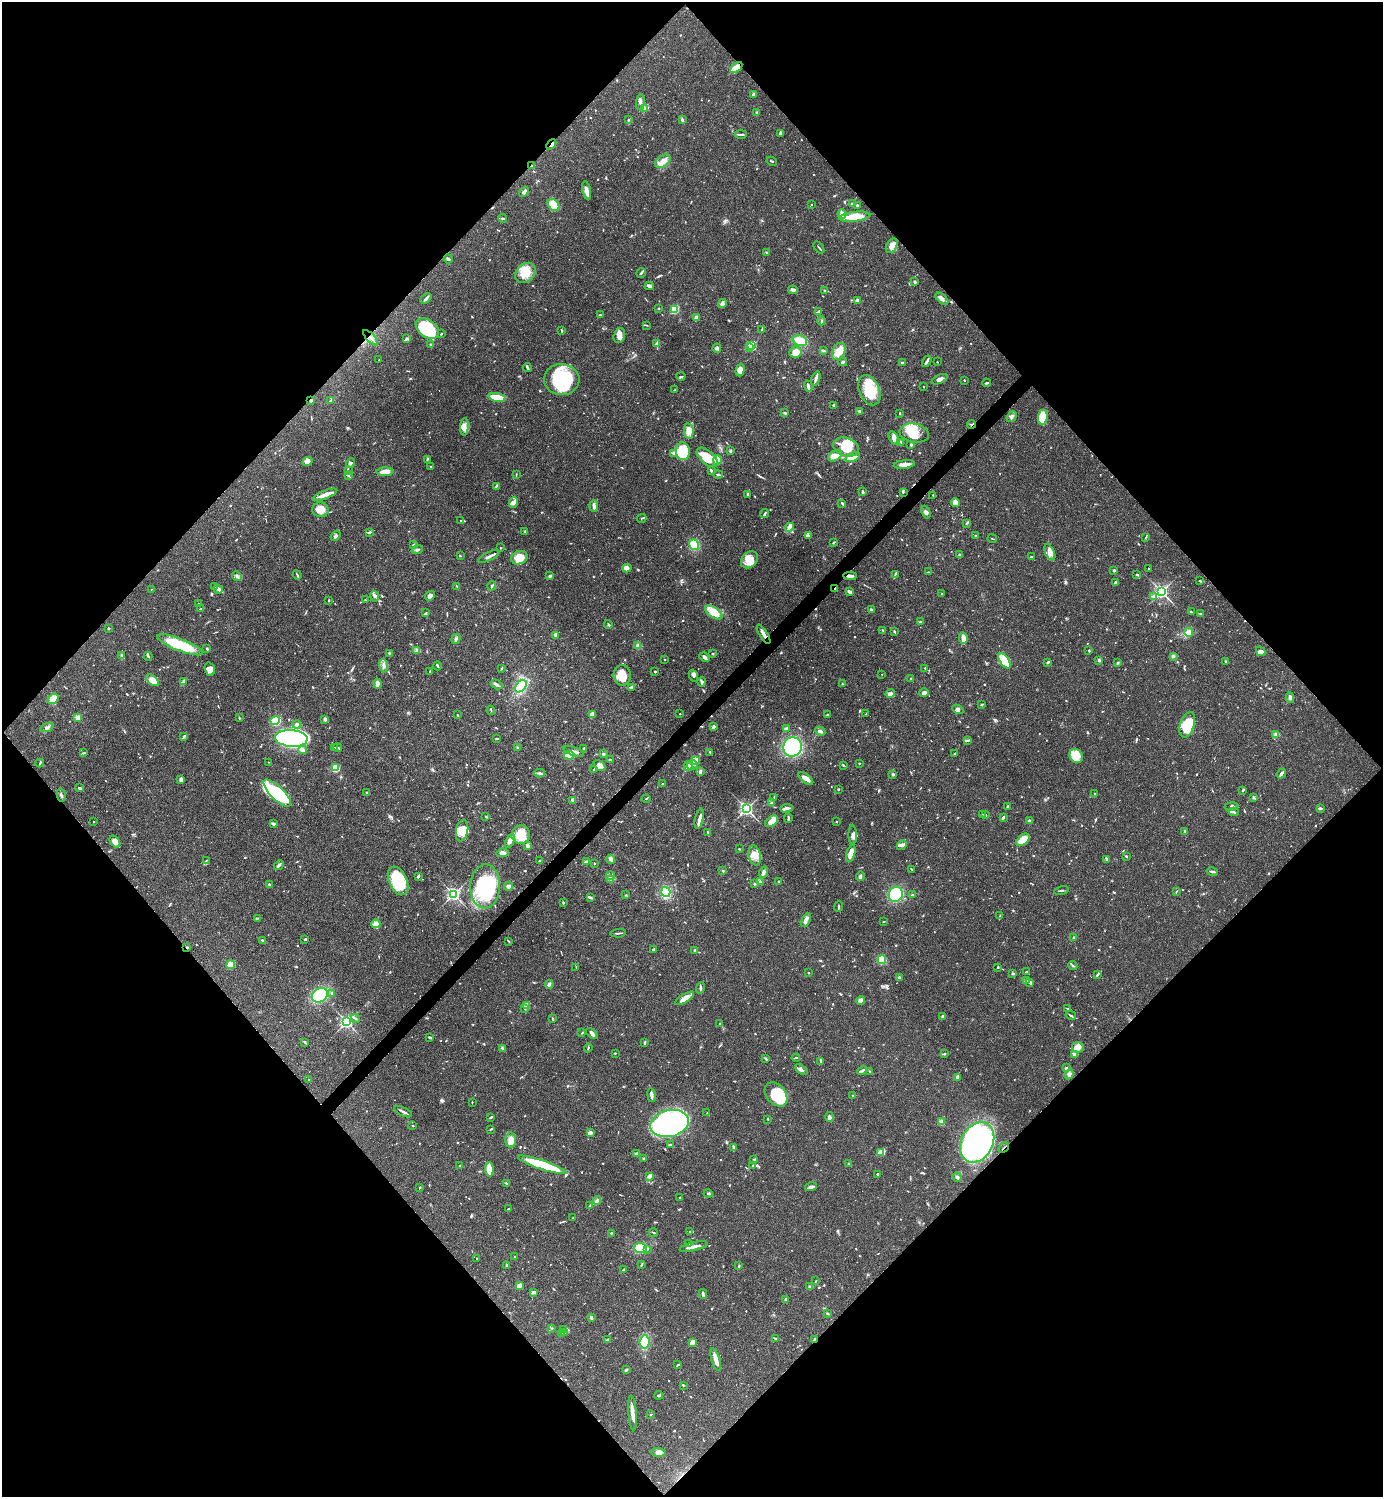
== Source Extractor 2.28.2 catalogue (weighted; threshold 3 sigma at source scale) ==
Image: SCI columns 300-5822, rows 1-5977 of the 5980 x 5981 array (HDU 1 of 3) = the unmasked area's bounding box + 8 px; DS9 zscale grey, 4 x 4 block average (1 PNG px = mean of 4 x 4 image px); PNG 1385 x 1499 px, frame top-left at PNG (2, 2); each listed source drawn as its Kron ellipse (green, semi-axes under 4 px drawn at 4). Shown black and unused: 51% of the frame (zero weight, under 3 of 4 exposures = <1% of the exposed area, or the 3 px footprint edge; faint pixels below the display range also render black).
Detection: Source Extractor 2.28.2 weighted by HDU 2 'WHT'. Background 0.0381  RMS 0.0026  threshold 0.0118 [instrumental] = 3 sigma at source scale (4.5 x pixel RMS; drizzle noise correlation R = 1.50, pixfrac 1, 0.05/0.05 arcsec/px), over >= 5 px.
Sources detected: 1102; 4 too faint to see at this stretch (4 x 4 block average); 10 inside a brighter object's white glare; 5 cosmic-ray / hot-pixel residue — neither listed nor drawn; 30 coinciding with a brighter row at this scale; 73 inside a brighter listed object's ellipse — not listed separately; of the other 980, all 500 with FLUX_AUTO >= 1.03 (the completeness limit of this list) listed and drawn (480 fainter detections not listed), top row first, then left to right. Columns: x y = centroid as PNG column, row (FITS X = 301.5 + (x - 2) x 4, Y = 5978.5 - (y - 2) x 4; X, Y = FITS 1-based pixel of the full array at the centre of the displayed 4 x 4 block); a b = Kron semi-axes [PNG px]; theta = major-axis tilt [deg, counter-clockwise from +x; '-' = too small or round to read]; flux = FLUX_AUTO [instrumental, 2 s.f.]
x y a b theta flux
736 68 7 3 36 23
754 94 3 2 - 5.6
640 102 8 3 85 5.5
645 108 3 2 - 2.3
756 112 2 2 - 1.2
628 120 2 2 - 1.8
682 120 3 3 - 2.7
780 133 3 2 - 3.7
741 135 6 2 3 2.4
551 144 6 2 49 2.7
663 161 9 5 34 11
772 161 5 2 - 2
531 165 2 2 - 1
587 190 9 4 -78 7.7
524 192 6 2 53 4.5
852 203 2 2 - 5.7
811 204 2 2 - 1
554 205 7 5 -49 44
857 205 3 2 - 1.7
842 214 5 3 - 7.2
855 217 16 4 7 29
502 218 4 2 - 2.4
892 246 8 5 60 11
819 248 7 2 -52 1.6
766 252 4 2 - 1.5
448 259 5 2 - 3.6
525 273 11 9 44 26
641 273 5 2 - 3
915 282 3 2 - 2.6
649 286 4 3 - 3
793 290 5 3 - 4.3
824 290 3 2 - 2.2
426 298 6 2 42 4
942 299 8 3 -41 5.7
857 301 4 2 - 6.4
722 303 5 4 - 4
659 309 2 2 - 4.7
674 309 2 2 - 63
819 312 3 2 - 4.4
601 315 4 2 - 1.3
696 318 3 3 - 5
821 321 4 2 - 2.3
647 325 3 2 - 1.2
427 329 13 8 -36 94
762 329 2 2 - 1.1
562 331 4 2 - 1.6
441 334 2 2 - 1.5
619 336 8 5 74 8.4
371 338 10 2 -45 4.6
407 338 3 2 - 1.8
800 341 7 5 -18 24
657 343 4 3 - 3.2
431 345 2 2 - 12
752 346 2 2 - 150
749 347 2 2 - 13
717 348 5 3 - 2.8
823 350 3 3 - 2.3
839 351 9 6 64 15
795 352 6 5 - 18
379 360 2 2 - 1.3
927 361 6 2 61 5.5
843 362 4 2 - 3.6
937 362 2 2 - 1.3
902 363 2 2 - 14
527 367 4 2 - 3.7
740 370 6 4 75 13
681 376 4 2 - 2.2
816 378 7 3 73 4.9
562 379 18 15 -2 120
940 379 8 3 24 5.6
964 380 2 2 - 2
987 383 4 2 - 2.4
808 386 6 3 -74 5.5
923 387 2 2 - 2.2
675 390 3 2 - 1.1
869 390 16 10 -67 52
497 397 8 2 -10 55
311 400 2 2 - 8.8
330 401 4 2 - 1.5
833 405 2 2 - 2.1
860 411 4 2 - 4.4
785 413 4 2 - 1.8
900 413 3 2 - 1.1
1012 417 6 3 49 4.3
1043 417 7 5 83 55
971 424 5 2 - 1.7
464 427 9 4 86 8.1
689 431 8 4 -80 14
914 433 15 9 -10 28
894 438 7 4 -57 6.3
901 442 4 2 - 1
911 445 3 3 - 1.9
846 447 13 9 -18 41
683 451 9 7 -82 67
730 451 3 2 - 2.5
674 454 2 2 - 1.5
835 456 7 5 32 12
707 457 12 6 -40 36
853 457 8 4 21 9.7
427 459 4 2 - 1.2
717 460 4 4 - 22
307 461 5 4 - 5.3
350 463 5 3 - 3.6
904 464 10 2 6 16
431 467 3 2 - 1.4
711 470 3 2 - 2.2
348 471 3 2 - 1.2
385 472 8 4 1 14
718 474 4 2 - 4.3
348 475 2 2 - 2.3
516 475 3 2 - 1.1
496 486 3 2 - 1.4
863 492 3 2 - 3
903 492 3 2 - 1.6
747 494 4 2 - 2.1
325 495 13 3 22 11
933 495 2 2 - 1
513 502 5 4 - 5.7
955 502 5 4 - 8.1
842 503 4 2 - 1.7
594 506 6 3 -87 5.5
320 510 8 7 - 15
926 512 6 3 -69 4.7
765 514 4 2 - 2.8
641 518 5 2 - 1.4
460 521 2 2 - 1.3
967 523 3 2 - 1.5
789 527 5 3 - 4
369 532 4 2 - 2.8
525 532 4 2 - 1.7
976 535 3 2 - 1
335 536 5 3 - 3.3
808 536 3 2 - 1.8
1146 537 3 2 - 1
992 539 5 2 - 1.2
834 542 4 2 - 1.1
413 545 3 2 - 2.1
694 545 6 4 -53 31
501 548 2 2 - 1.1
417 550 6 3 21 3.1
1050 552 9 4 -65 10
960 555 4 2 - 1.5
460 556 2 2 - 1.9
489 556 11 2 27 5.8
1031 557 3 2 - 1.1
519 558 8 6 24 26
750 560 9 7 43 22
627 568 4 4 - 7
1149 569 3 2 - 1.1
1114 570 2 2 - 3
928 572 3 2 - 1.6
895 574 3 2 - 1.5
1137 574 4 2 - 1.9
297 575 5 2 - 1.9
237 576 5 2 - 3.8
550 576 3 2 - 3.9
850 576 7 2 -3 5.6
1199 581 3 2 - 1.7
1115 582 4 2 - 1.8
215 586 3 2 - 1.8
457 586 3 2 - 1.5
492 586 4 3 - 2.9
151 589 2 2 - 1.3
218 589 5 4 - 4.3
835 589 3 2 - 2
850 592 4 2 - 7.3
1161 592 2 2 - 420
941 594 3 2 - 1.2
374 596 5 2 - 3
430 596 5 4 - 7.7
1154 597 3 2 - 3.8
329 600 2 2 - 1.4
365 600 2 2 - 1.1
199 604 2 2 - 1.1
200 609 3 2 - 1.4
871 610 3 2 - 3
714 612 10 5 -34 26
1191 612 3 2 - 1.4
426 613 2 2 - 2.4
1200 614 3 2 - 1.9
920 621 3 2 - 1.3
608 624 4 2 - 1.8
108 628 2 2 - 4.1
883 630 3 2 - 1.6
894 631 3 2 - 1.4
1189 632 4 3 - 4.8
764 634 11 3 -59 7.2
556 635 4 3 - 4.7
963 638 5 2 - 18
456 639 5 3 - 2.8
180 645 24 6 -21 80
638 646 4 3 - 4.7
207 648 3 2 - 2.3
417 650 4 2 - 2.1
1089 650 3 2 - 1.1
1261 651 5 3 - 4.4
389 653 2 2 - 3
713 654 2 2 - 2.1
122 655 3 2 - 1.6
148 656 4 2 - 2.2
1173 656 3 2 - 1.6
704 657 5 3 - 4.4
665 660 2 2 - 1.3
1099 660 3 3 - 1.8
1005 661 9 4 -57 91
1048 662 3 2 - 2.3
1226 662 4 2 - 1.6
1118 663 3 2 - 1.6
383 666 7 2 -86 3.9
437 666 4 2 - 2.5
502 668 3 2 - 1.3
925 668 2 2 - 1.5
210 669 7 5 -70 6.6
430 672 3 2 - 1.3
655 672 2 2 - 3.1
882 674 2 2 - 1.4
622 675 10 8 -83 29
693 676 6 3 -69 3.8
911 679 3 3 - 2.1
152 680 8 3 -40 23
183 682 4 3 - 2.6
702 682 4 3 - 2.4
378 684 5 3 - 5.8
497 684 6 2 -31 3.7
842 684 2 2 - 1
521 686 7 4 48 54
631 687 4 3 - 2.4
924 693 4 2 - 7.9
890 694 4 3 - 5.8
1290 698 5 3 - 4.2
53 699 6 5 - 18
982 705 3 2 - 1.6
958 709 6 4 -32 5.7
491 710 4 2 - 1.2
592 714 4 3 - 11
680 714 2 2 - 2.1
827 714 3 2 - 1.1
866 714 2 2 - 1.1
457 715 2 2 - 1.7
77 718 2 2 - 54
239 718 3 2 - 1.2
325 719 3 2 - 5.6
275 720 5 4 - 80
297 724 4 2 - 5.3
1187 725 13 7 72 59
47 727 7 3 22 3.4
713 727 4 2 - 4.8
786 729 3 2 - 4.3
820 731 5 3 - 3.3
1276 734 4 3 - 4.2
184 736 4 2 - 3.2
291 738 16 8 -4 600
496 739 3 2 - 1.1
968 740 3 2 - 2.1
335 747 2 2 - 1.1
338 747 4 2 - 2.7
517 747 2 2 - 1.3
792 747 9 9 - 110
584 748 2 2 - 1.7
303 750 4 3 - 5.4
574 751 10 3 -20 6.6
710 752 2 2 - 2
83 753 3 2 - 1.5
603 754 2 2 - 4.4
954 754 3 2 - 1.4
569 755 5 3 - 37
1076 756 7 6 - 14
610 760 2 2 - 2
695 761 4 3 - 60
268 762 2 2 - 1
40 763 4 2 - 1.7
859 763 2 2 - 1.5
692 765 6 4 16 5.5
843 765 2 2 - 1.1
600 766 7 4 -39 8.5
688 766 5 4 - 8.2
336 768 4 3 - 35
594 769 3 2 - 1.4
700 772 3 2 - 3.4
540 773 5 3 - 3.5
893 774 3 2 - 2.3
1281 774 5 2 - 5
806 778 8 3 -37 15
181 780 4 2 - 9.2
663 784 3 2 - 1.8
80 788 3 2 - 3.7
838 789 2 2 - 2
1243 790 4 2 - 1.3
367 792 2 2 - 1.6
277 793 18 6 -45 71
1095 794 2 2 - 1.4
61 795 6 3 -78 3.3
1254 797 4 2 - 2
774 798 3 2 - 1.8
646 799 4 2 - 1.3
572 800 3 3 - 1.9
771 803 3 3 - 2.1
1008 806 2 2 - 1.5
1231 807 7 3 8 4.2
786 808 6 2 4 5.8
1320 808 3 2 - 4
746 809 2 2 - 420
1234 812 5 2 - 2.8
982 814 2 2 - 1.1
986 815 3 2 - 1.5
486 817 3 2 - 1.3
788 818 5 2 - 2.1
1003 818 4 3 - 2.1
699 819 10 2 76 8.3
94 821 2 2 - 1
772 821 7 4 36 15
1029 821 3 2 - 3
836 822 2 2 - 1.2
273 824 3 2 - 3.5
462 831 11 6 79 22
1185 832 4 2 - 2.2
708 833 3 2 - 1.3
521 835 9 9 - 34
853 835 9 3 -89 7.2
1023 840 8 5 41 30
115 841 6 4 -51 10
510 841 7 4 66 8.7
902 845 5 3 - 5
527 846 3 2 - 6.1
739 849 2 2 - 1.3
502 853 6 4 8 6.3
851 853 9 3 74 17
755 855 10 6 -77 15
1126 856 2 2 - 2.1
611 859 4 4 - 4.1
206 860 4 2 - 1.2
1107 860 3 2 - 1.9
539 861 3 2 - 1.1
586 862 4 2 - 4
594 863 2 2 - 1.9
279 865 5 2 - 4.2
911 869 3 2 - 1.1
723 871 3 2 - 1
1212 871 6 2 -12 3
763 872 5 3 - 5.9
418 876 4 2 - 2.5
610 876 4 3 - 3.8
860 876 5 2 - 5.3
610 880 3 2 - 1.3
398 881 15 9 -65 71
760 881 3 2 - 1.3
778 882 2 2 - 1.3
754 884 3 2 - 2
269 885 3 2 - 1.4
485 886 22 15 87 130
508 887 4 3 - 5.2
1061 890 7 2 11 2.2
666 892 5 4 - 59
1176 892 3 2 - 1.3
453 894 2 2 - 360
896 894 8 7 - 79
626 895 2 2 - 1.2
913 895 4 2 - 4
590 897 4 2 - 3
563 903 2 2 - 1.9
838 907 5 2 - 1.7
1000 916 3 2 - 1.4
257 918 3 2 - 1.8
806 920 7 3 59 5.5
883 922 3 2 - 1
376 924 4 4 - 13
618 933 8 2 6 2.7
1074 938 3 2 - 2.9
305 939 3 2 - 2.1
262 940 2 2 - 1.2
509 941 3 2 - 1
187 948 2 2 - 1.1
653 949 3 3 - 2.2
694 950 2 2 - 3.9
882 960 4 4 - 39
231 965 4 3 - 35
1073 966 5 2 - 2.2
576 967 2 2 - 1.2
998 967 2 2 - 1.5
1026 972 2 2 - 2.7
808 973 2 2 - 1.1
1013 974 2 2 - 2.9
1098 974 4 2 - 1.9
899 978 3 2 - 4.5
1026 981 3 3 - 4.6
1030 982 4 2 - 4.1
549 984 4 2 - 3.4
700 988 6 2 74 2.5
332 993 2 2 - 1.5
320 995 8 6 32 110
685 998 10 4 31 12
860 1001 5 3 - 3.9
527 1005 3 2 - 2.2
525 1008 2 2 - 1.3
1068 1008 4 2 - 1.8
1071 1015 5 2 - 2
942 1016 3 2 - 1.4
355 1018 5 2 - 1.7
553 1019 3 2 - 1.7
347 1022 2 2 - 280
720 1024 2 2 - 1.2
582 1033 2 2 - 1.2
592 1033 7 3 -42 5.2
429 1037 3 2 - 1.8
305 1042 4 2 - 1.5
644 1043 2 2 - 2.3
1078 1047 6 5 - 7.8
503 1048 3 2 - 3.2
588 1048 4 2 - 1.3
615 1053 3 2 - 1.2
944 1054 3 2 - 1.8
1074 1054 4 3 - 2.8
796 1058 4 2 - 1.6
766 1059 3 2 - 2.3
821 1061 3 2 - 5
1066 1068 2 2 - 1.3
801 1070 7 3 -39 4.9
863 1070 5 2 - 3.7
870 1071 2 2 - 2
1069 1074 5 3 - 4.4
957 1078 4 3 - 6.1
309 1080 2 2 - 2.3
776 1094 14 9 -51 68
651 1095 7 2 -82 6.1
853 1096 3 2 - 2.2
472 1102 2 2 - 1
403 1112 10 2 -26 4
707 1113 2 2 - 1.1
491 1117 4 2 - 2.3
829 1117 5 3 - 7.1
768 1119 2 2 - 1.1
942 1122 2 2 - 49
670 1123 19 13 14 280
413 1126 2 2 - 1.5
491 1129 4 2 - 1.5
590 1133 3 3 - 7.4
511 1140 8 5 90 14
977 1142 21 16 61 570
670 1145 4 2 - 2.9
733 1147 4 3 - 2.3
1003 1148 6 2 44 2
881 1152 4 2 - 27
636 1153 3 2 - 2.1
643 1159 2 2 - 8.3
754 1159 3 2 - 1.4
848 1164 2 2 - 1.4
542 1165 25 4 -19 110
753 1165 3 2 - 3.6
460 1166 3 2 - 2.3
489 1169 7 3 -87 28
877 1174 2 2 - 1.7
649 1176 4 3 - 4.9
957 1177 5 3 - 3
506 1183 3 2 - 2.5
420 1187 2 2 - 1.4
811 1187 6 3 15 4.6
708 1193 4 2 - 2.1
680 1198 3 2 - 2.5
597 1200 4 2 - 2.6
590 1206 3 2 - 1.5
508 1209 4 2 - 1.8
573 1218 3 2 - 1.2
690 1231 2 2 - 1.2
653 1232 4 2 - 1.8
612 1233 3 2 - 2
688 1244 3 2 - 1
693 1247 14 2 13 11
640 1248 6 5 - 36
647 1249 3 2 - 1.7
515 1256 2 2 - 1.1
476 1258 2 2 - 2.2
642 1264 3 2 - 1
506 1265 3 2 - 1.8
739 1266 3 2 - 1.4
623 1270 4 2 - 1.1
816 1281 2 2 - 1.1
519 1286 4 3 - 6.9
809 1287 2 2 - 3.7
533 1292 3 2 - 7.1
703 1294 5 2 - 4.5
785 1300 4 2 - 4.6
828 1314 3 2 - 1.7
591 1318 3 3 - 2.9
552 1328 2 2 - 1.1
564 1329 3 2 - 1.9
564 1332 3 2 - 1.3
562 1333 3 2 - 1.7
775 1338 3 2 - 1.4
814 1339 4 2 - 1.7
607 1340 4 2 - 1.9
645 1342 7 5 83 43
692 1342 3 3 - 11
716 1360 12 3 -73 14
678 1365 4 2 - 1.2
626 1370 3 2 - 2
683 1385 2 2 - 5.9
659 1395 4 2 - 1.8
632 1413 17 2 -85 14
650 1415 2 2 - 1.3
658 1452 7 4 -5 6.5
Overlapping masked pixels (flux is a lower limit): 12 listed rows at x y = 736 68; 551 144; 531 165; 371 338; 311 400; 971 424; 850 576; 835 589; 764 634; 187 948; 1003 1148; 814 1339
Diffuse or blended objects may show on this block-average render without a row.